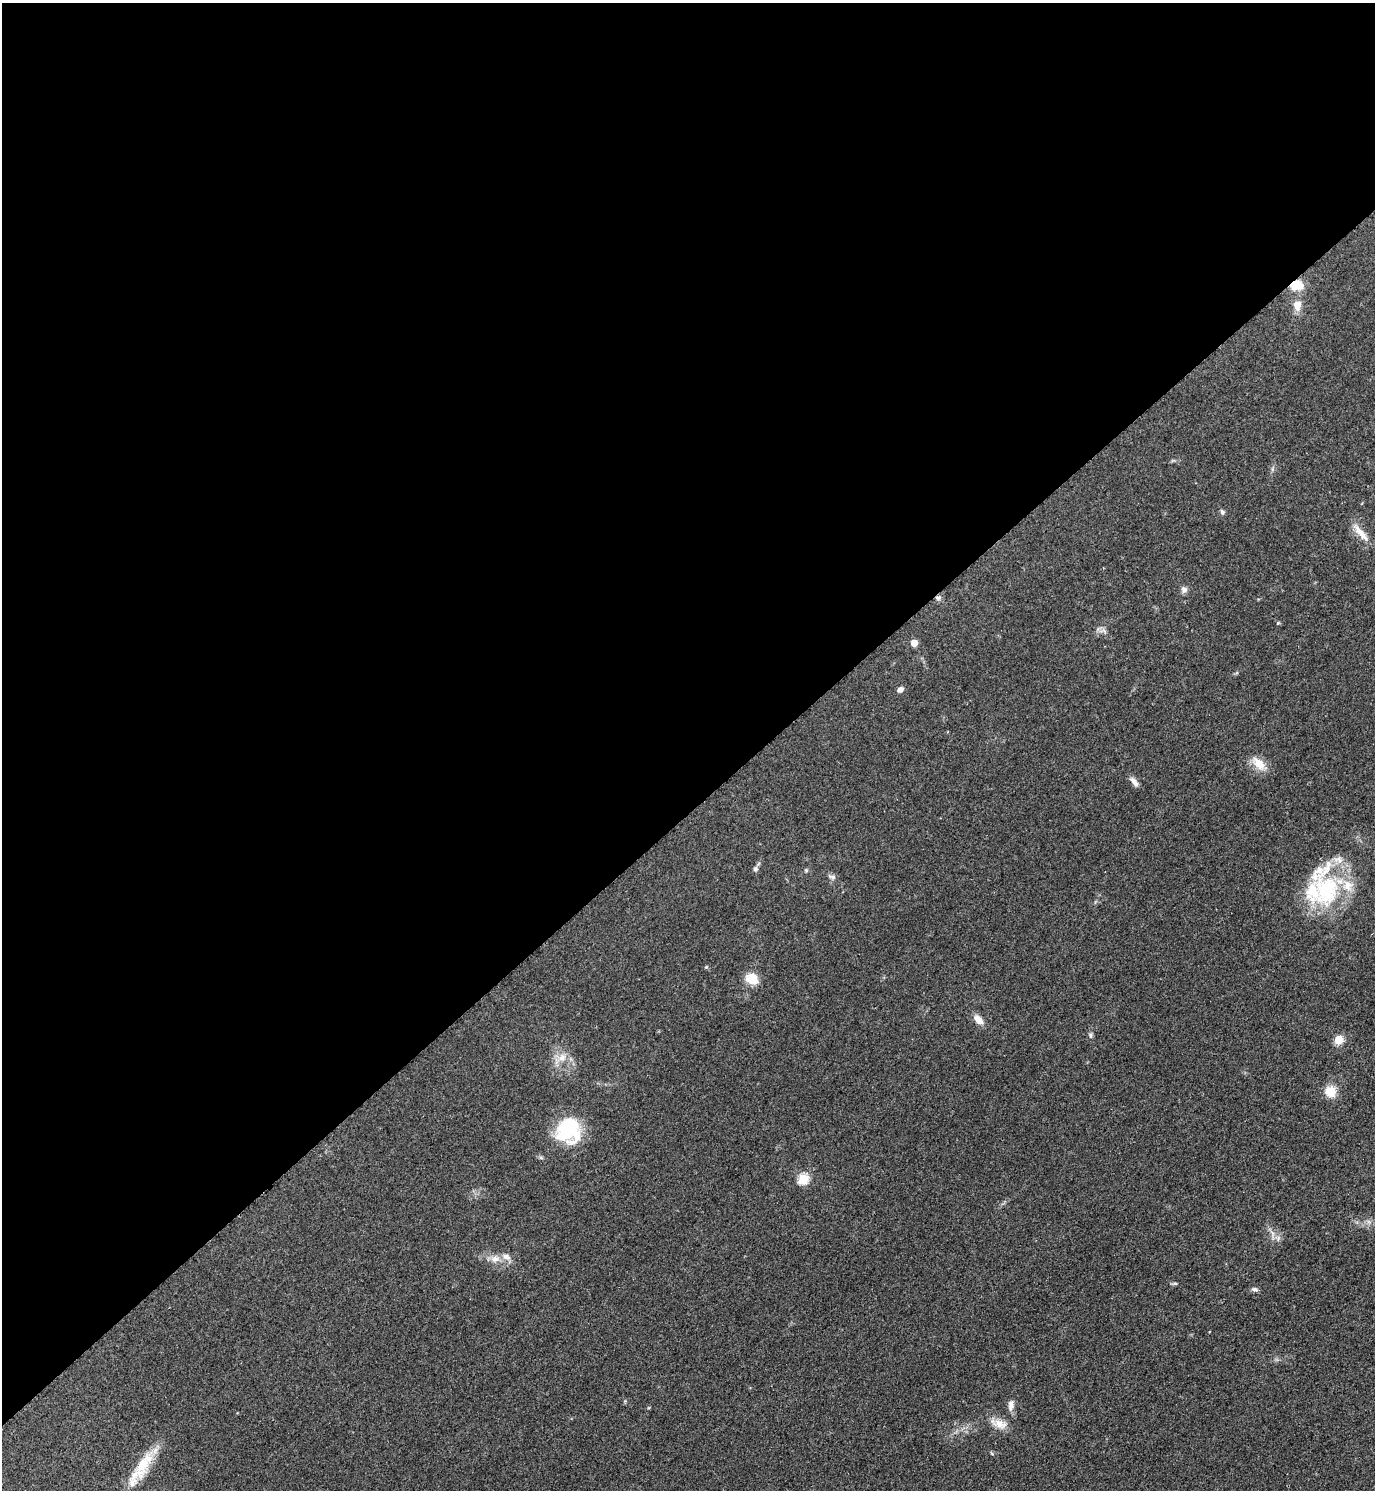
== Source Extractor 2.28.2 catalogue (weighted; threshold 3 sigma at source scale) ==
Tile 2 of 4 x 4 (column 2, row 1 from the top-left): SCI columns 1686-3058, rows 4470-5957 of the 5971 x 5974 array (HDU 1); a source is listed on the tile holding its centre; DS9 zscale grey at full resolution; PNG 1377 x 1492 px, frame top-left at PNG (2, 3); no overlay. Shown black and unused: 55% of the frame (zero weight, under 2 of 3 exposures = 1% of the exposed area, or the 3 px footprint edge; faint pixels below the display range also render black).
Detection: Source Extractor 2.28.2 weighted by HDU 2 'WHT'; one run over the whole footprint, this tile lists its part. Background 0.0784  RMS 0.0076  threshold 0.0344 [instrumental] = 3 sigma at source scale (4.5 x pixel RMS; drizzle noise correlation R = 1.50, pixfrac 1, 0.05/0.05 arcsec/px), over >= 5 px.
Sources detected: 36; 4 inside a brighter listed object's ellipse — not listed separately; the other 32 listed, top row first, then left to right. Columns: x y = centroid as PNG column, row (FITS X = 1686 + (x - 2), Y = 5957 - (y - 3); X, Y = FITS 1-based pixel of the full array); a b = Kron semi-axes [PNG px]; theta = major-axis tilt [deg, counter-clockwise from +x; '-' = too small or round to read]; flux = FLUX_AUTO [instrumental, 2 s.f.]
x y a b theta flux
1297 285 10 8 6 19
1297 305 12 9 89 8.1
1222 512 7 5 -63 1.8
1361 533 30 8 -50 9.3
1184 590 8 7 - 3.2
938 598 8 5 -3 2.1
1104 631 9 4 -38 2.2
914 643 5 5 - 14
900 690 7 6 - 3.1
1258 763 21 11 -46 11
1134 782 15 6 -51 4.2
755 869 7 6 - 1.9
806 870 6 4 -1 1
832 877 12 5 -15 2.3
1327 890 56 33 88 74
706 967 5 4 - 0.9
752 979 15 12 -31 12
978 1020 13 8 -43 6.8
1090 1035 7 5 -53 1.5
1339 1040 9 8 - 9.2
562 1058 14 10 46 8.1
1330 1091 12 11 - 13
568 1130 29 27 81 50
541 1158 6 4 -2 1.2
803 1179 6 5 - 53
1278 1238 9 3 85 1.7
495 1259 12 10 -6 6.2
1175 1283 6 4 0 1.1
1255 1289 8 5 -9 2.4
1011 1405 14 7 84 4.4
999 1423 24 11 -19 9.5
143 1464 56 14 62 26
Overlapping masked pixels (flux is a lower limit): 2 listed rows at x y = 1297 285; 938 598